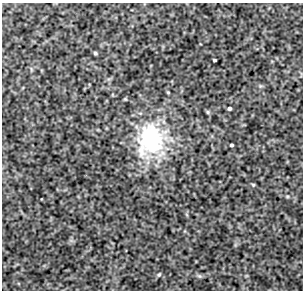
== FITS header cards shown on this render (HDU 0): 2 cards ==
NAXIS1  =                  301
NAXIS2  =                  288

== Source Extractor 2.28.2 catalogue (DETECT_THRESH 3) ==
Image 301 x 288 px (HDU 0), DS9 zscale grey, 1 PNG px = 1 image px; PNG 305 x 292 px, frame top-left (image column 1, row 288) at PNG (2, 3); no overlay
Background 579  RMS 1.1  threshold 3.16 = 3 sigma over >= 5 px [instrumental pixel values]
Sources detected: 9; all 9 listed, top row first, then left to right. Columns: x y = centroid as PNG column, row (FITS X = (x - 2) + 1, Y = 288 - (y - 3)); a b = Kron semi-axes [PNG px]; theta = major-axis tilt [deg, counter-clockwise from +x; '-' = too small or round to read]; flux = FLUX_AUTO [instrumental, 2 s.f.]
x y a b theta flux
95 53 4 4 - 91
214 60 3 3 - 85
229 108 4 3 - 170
208 112 5 5 - 92
151 140 42 35 68 7200
231 145 3 3 - 110
253 185 4 4 - 76
159 274 6 4 62 87
199 276 8 5 -21 130